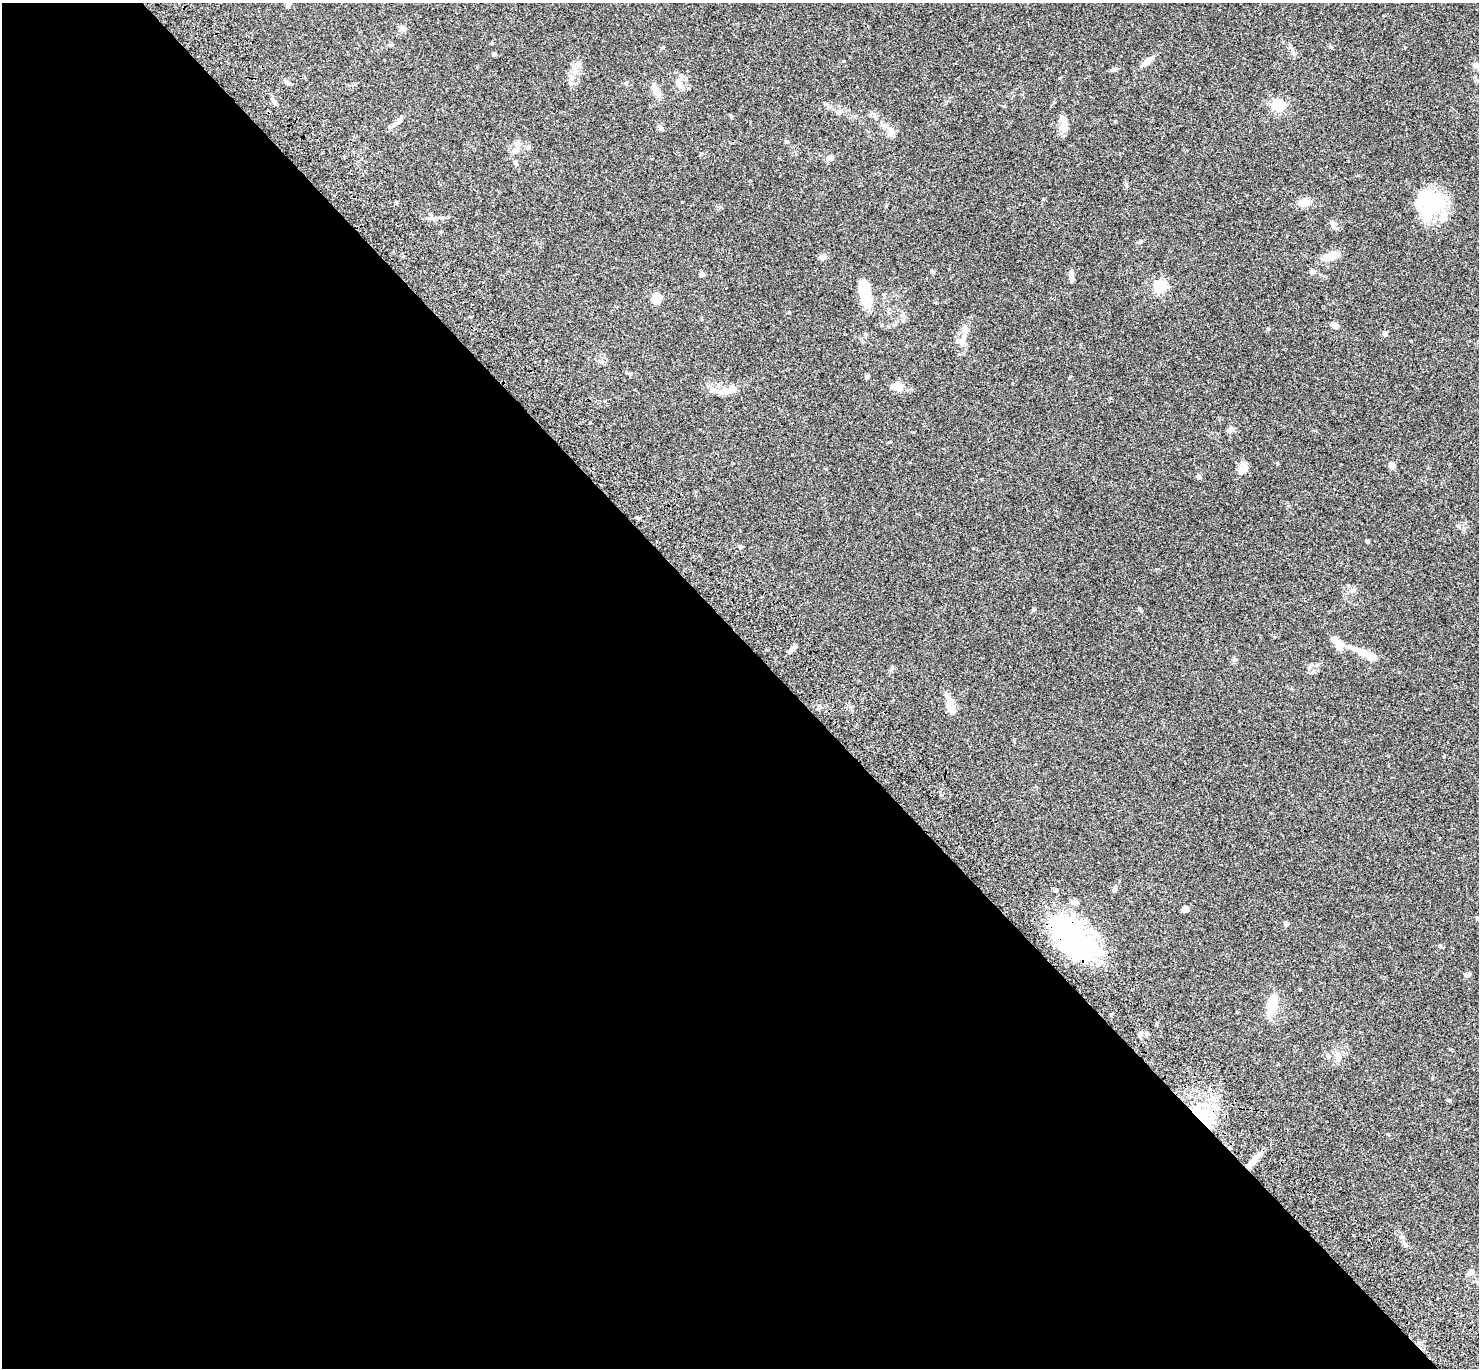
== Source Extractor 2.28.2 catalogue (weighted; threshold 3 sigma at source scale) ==
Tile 9 of 4 x 4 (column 1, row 3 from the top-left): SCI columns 102-1578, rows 1750-3115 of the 6110 x 6090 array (HDU 1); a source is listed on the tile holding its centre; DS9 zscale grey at full resolution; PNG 1481 x 1370 px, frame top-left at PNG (2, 3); no overlay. Shown black and unused: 53% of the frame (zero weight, under 3 of 4 exposures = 6% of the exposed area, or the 3 px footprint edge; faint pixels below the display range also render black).
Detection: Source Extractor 2.28.2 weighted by HDU 2 'WHT'; one run over the whole footprint, this tile lists its part. Background 0.0588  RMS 0.0052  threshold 0.0236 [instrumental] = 3 sigma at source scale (4.5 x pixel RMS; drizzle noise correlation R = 1.50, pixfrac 1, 0.05/0.05 arcsec/px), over >= 5 px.
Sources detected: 89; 5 inside a brighter object's white glare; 1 cosmic-ray / hot-pixel residue — not listed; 7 inside a brighter listed object's ellipse — not listed separately; the other 76 listed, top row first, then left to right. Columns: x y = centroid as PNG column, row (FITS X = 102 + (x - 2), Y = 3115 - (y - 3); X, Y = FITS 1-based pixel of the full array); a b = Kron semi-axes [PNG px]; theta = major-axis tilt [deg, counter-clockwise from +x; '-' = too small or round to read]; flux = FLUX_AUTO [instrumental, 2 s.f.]
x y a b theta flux
288 5 7 5 61 1.4
402 29 8 7 - 1.8
391 45 5 4 - 0.64
1292 50 14 3 -58 1.4
494 54 6 4 -2 0.95
844 61 4 3 - 0.37
1147 61 18 6 39 3.7
1476 66 11 7 -7 2.1
575 69 12 6 -80 2.6
1114 69 10 5 15 1.1
286 82 8 5 -37 1.2
626 83 5 5 - 0.71
679 84 15 8 -58 3.7
656 91 15 8 -61 4.7
275 102 7 5 -50 1.2
1278 105 5 5 - 68
839 113 6 5 - 0.97
731 116 5 4 - 0.64
398 121 15 5 45 2.2
1063 127 14 12 69 4.1
661 128 10 5 -52 1.5
891 131 16 8 -64 3.1
787 142 5 4 - 0.6
528 147 7 5 -77 1.2
516 150 12 8 35 2.9
830 158 9 7 7 1.7
515 163 7 5 -46 1
396 202 5 4 - 0.57
1304 202 12 9 11 4.4
1432 202 33 30 89 30
1333 225 14 6 -74 1.7
1141 241 5 4 - 0.73
1331 256 17 8 17 7.6
823 257 10 6 18 1.8
932 272 7 4 -41 0.68
702 274 4 4 - 4.1
1071 275 13 5 -82 2.1
1160 287 6 5 - 61
865 295 26 12 -82 13
656 298 5 5 - 21
1335 326 8 6 -43 2.2
1268 329 4 4 - 0.68
1385 334 6 5 - 1.5
963 339 20 7 70 3.9
630 374 6 4 -43 0.72
867 376 7 5 33 0.8
898 386 12 8 -7 6.4
727 391 22 8 12 6.6
1230 429 6 5 - 2.4
1391 465 5 5 - 3.3
1243 467 17 8 72 4.3
1199 476 6 5 - 0.96
1458 526 6 5 - 0.87
1367 542 4 3 - 0.98
740 547 6 5 - 0.86
1353 590 7 4 71 0.97
1338 645 12 8 -53 5.4
790 652 9 5 45 1.6
1362 652 25 7 -22 10
1234 659 6 6 - 0.94
949 706 20 8 -80 4
1115 890 6 5 - 0.86
1185 909 5 5 - 2.6
1478 918 4 4 - 0.77
1286 924 4 4 - 2.3
1073 937 59 30 -41 74
1441 946 8 3 -45 0.55
1467 975 7 4 9 1.1
1272 999 11 9 79 7
1269 1014 18 8 74 3.7
1140 1035 8 4 71 0.98
1337 1056 10 7 -88 2.5
1201 1116 35 12 -47 18
1254 1160 19 6 52 5.4
1406 1245 7 4 -45 0.85
1470 1272 9 6 39 1.8
Overlapping masked pixels (flux is a lower limit): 2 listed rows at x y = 1073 937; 1201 1116
Isophote crosses this tile's border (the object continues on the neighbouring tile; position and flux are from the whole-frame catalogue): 3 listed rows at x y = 288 5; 1476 66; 1478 918
Unlisted compact peaks at least as high as the median listed source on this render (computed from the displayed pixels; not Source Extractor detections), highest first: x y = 1449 1100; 1277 464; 789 312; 1126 184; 1405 47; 1033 610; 1043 199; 1139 609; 1331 47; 682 202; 663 47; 886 206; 1314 672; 1111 1014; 1388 1134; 1313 272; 1115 121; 871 113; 1237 1012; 941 795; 720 207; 1311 664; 973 548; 1070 377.